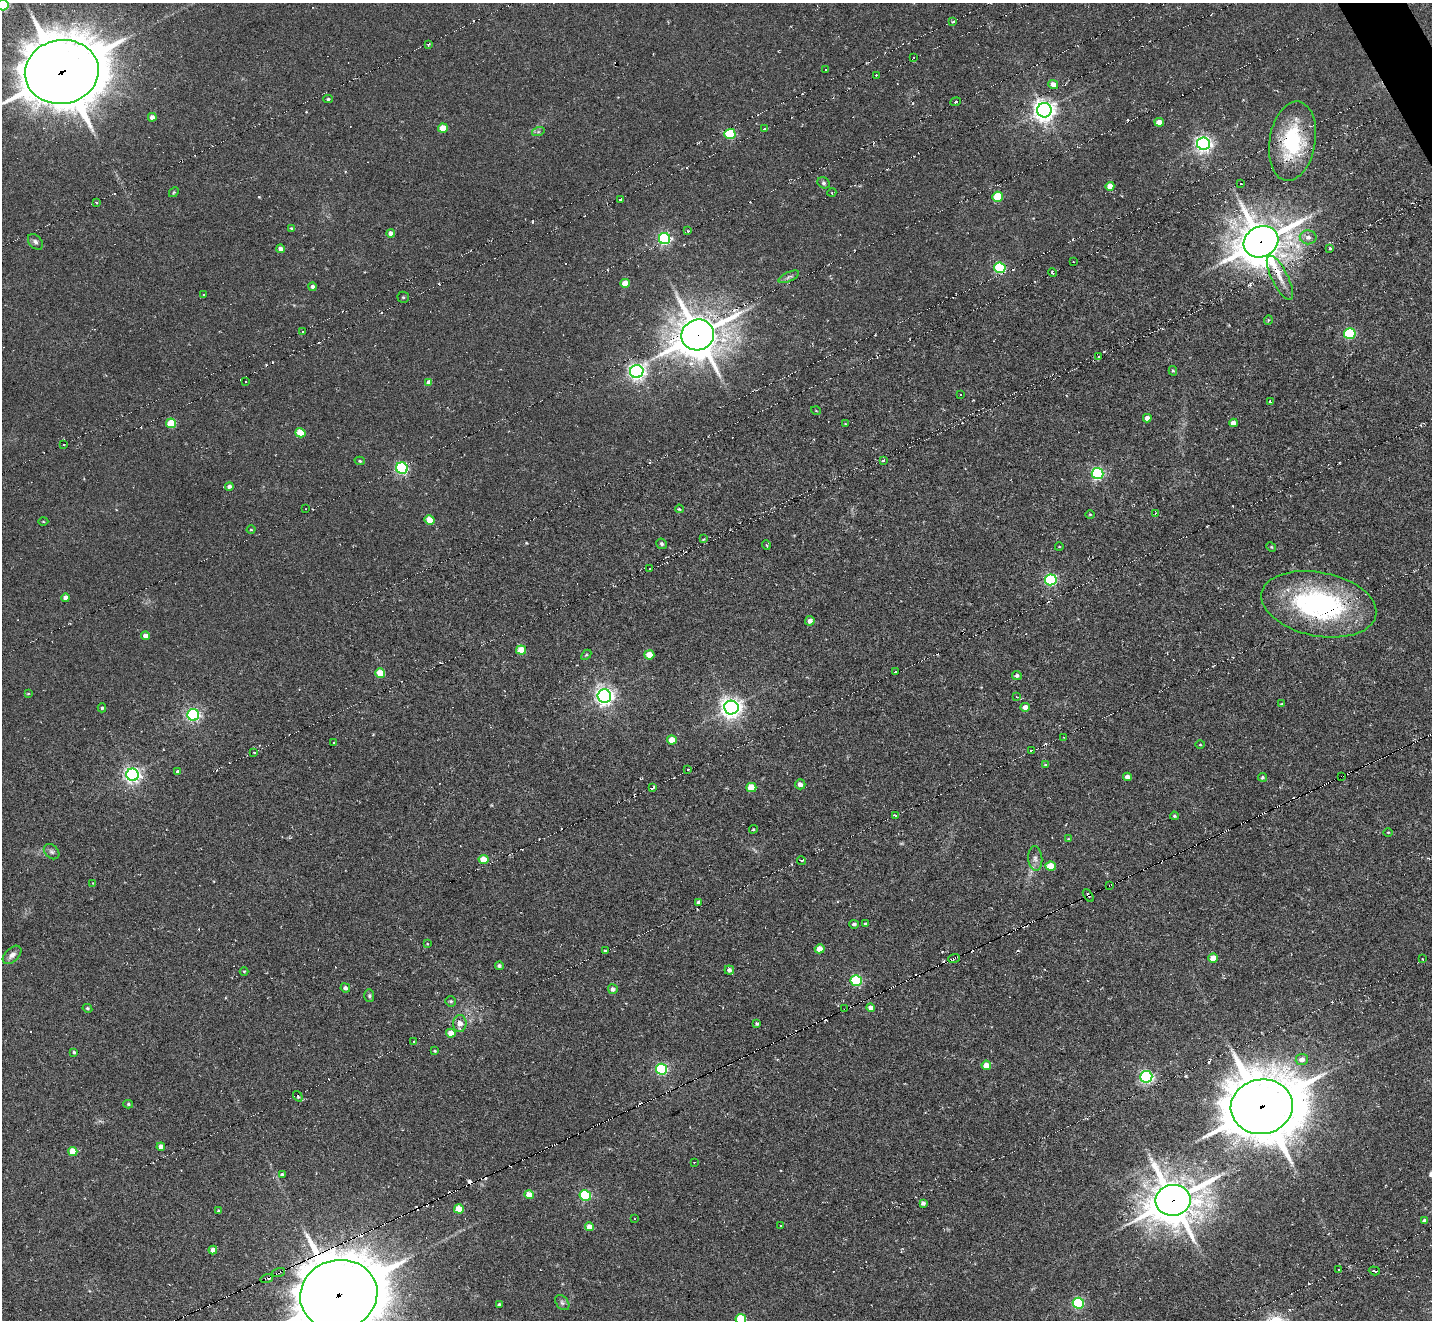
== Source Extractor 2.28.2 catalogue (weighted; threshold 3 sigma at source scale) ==
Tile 10 of 4 x 4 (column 2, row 3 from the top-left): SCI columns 1459-2888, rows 1614-2931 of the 5747 x 5738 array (HDU 1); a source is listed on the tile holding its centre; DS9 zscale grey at full resolution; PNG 1434 x 1322 px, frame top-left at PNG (2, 3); each listed source drawn as its Kron ellipse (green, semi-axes under 4 px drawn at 4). Shown black and unused: <1% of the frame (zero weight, under 6 of 11 exposures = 2% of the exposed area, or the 3 px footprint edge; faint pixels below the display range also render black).
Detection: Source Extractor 2.28.2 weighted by HDU 2 'WHT'; one run over the whole footprint, this tile lists its part. Background -0.42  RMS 0.008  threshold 0.0326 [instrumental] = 3 sigma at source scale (4.09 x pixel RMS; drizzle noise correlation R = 1.36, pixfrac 0.8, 0.05/0.05 arcsec/px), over >= 5 px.
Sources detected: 258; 70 cosmic-ray / hot-pixel residue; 1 with non-positive flux (unrankable blend fragments) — neither listed nor drawn; the other 187 listed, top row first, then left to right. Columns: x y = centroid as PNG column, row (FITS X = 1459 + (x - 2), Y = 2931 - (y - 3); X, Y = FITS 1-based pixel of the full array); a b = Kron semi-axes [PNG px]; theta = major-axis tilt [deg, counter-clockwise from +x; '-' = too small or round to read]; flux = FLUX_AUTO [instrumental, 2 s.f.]
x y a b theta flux
3 5 6 5 - 89
953 22 3 2 - 1
428 44 4 3 - 1.1
914 57 2 2 - 1.2
826 70 2 2 - 0.59
62 72 37 32 9 3900
876 75 2 2 - 0.84
1053 85 5 4 - 7.3
328 99 5 3 - 1.1
956 102 5 3 - 1.2
1044 110 7 7 - 530
152 117 4 4 - 3.7
1159 122 5 4 - 7.8
443 128 5 4 - 16
765 129 3 3 - 1.5
538 132 6 4 18 1.3
730 134 5 5 - 55
1292 141 40 23 80 59
1203 144 6 6 - 290
824 183 6 5 - 1.4
1241 184 3 2 - 1
1110 186 4 4 - 5.8
174 192 5 4 - 0.87
832 193 4 3 - 0.74
998 197 5 5 - 28
620 199 3 2 - 0.98
97 202 4 3 - 1.6
291 228 4 3 - 0.72
688 231 3 2 - 1
391 233 4 4 - 4.2
1308 237 8 7 - 3.5
664 239 5 5 - 140
35 242 9 6 -49 2.2
1261 242 18 15 29 2100
1330 248 3 3 - 1.3
281 249 4 4 - 3.9
1073 261 2 2 - 0.68
1000 268 5 5 - 63
1053 273 4 2 - 1.3
789 277 11 4 24 2
1280 278 24 8 -63 8.8
625 283 4 4 - 10
312 287 4 4 - 2.3
203 295 3 3 - 1.6
403 297 5 5 - 1.3
1268 320 5 3 - 0.68
303 332 3 2 - 0.9
1350 334 6 5 - 67
698 335 16 15 - 2000
1099 356 4 3 - 0.94
637 371 7 6 - 300
1173 371 5 4 - 0.98
245 382 3 3 - 1.2
429 382 4 4 - 5.2
960 395 3 2 - 0.8
1270 401 4 3 - 1.7
816 411 5 3 - 0.52
1147 418 4 4 - 3.7
171 423 5 5 - 24
1233 423 4 4 - 4
845 424 4 2 - 0.54
300 433 5 4 - 17
64 445 2 2 - 1.1
360 461 5 4 - 1
883 461 3 2 - 1.2
402 468 6 5 - 110
1098 474 6 5 - 120
229 486 4 4 - 2.4
305 509 2 2 - 0.46
679 509 4 3 - 0.8
1155 513 4 3 - 0.77
1090 514 4 3 - 0.61
430 520 5 4 - 14
43 522 5 3 - 0.68
251 530 4 3 - 0.58
703 539 3 2 - 0.77
661 544 5 5 - 1.3
766 545 5 3 - 0.69
1059 547 4 3 - 0.48
1271 547 5 4 - 0.88
650 569 3 2 - 0.97
1051 580 6 5 - 110
66 598 4 4 - 4.3
1319 604 58 32 -11 140
810 621 5 4 - 3.8
146 636 4 4 - 4.7
521 650 5 4 - 21
586 655 6 3 44 0.84
649 655 5 4 - 13
895 672 3 2 - 1.1
380 673 5 4 - 19
1017 675 5 4 - 1.7
28 694 4 2 - 0.54
604 696 7 6 - 350
1017 697 4 3 - 0.64
1281 704 4 4 - 0.6
731 707 7 7 - 490
1025 707 5 4 - 5.2
102 708 4 4 - 1.1
193 715 6 5 - 150
1064 737 4 2 - 0.65
672 740 5 4 - 13
333 742 3 3 - 1.2
1200 744 5 3 - 0.64
1031 750 3 3 - 1.7
254 752 3 2 - 0.76
1046 765 4 3 - 0.89
688 769 3 2 - 1
178 772 4 4 - 2.3
132 775 6 6 - 260
1342 776 3 2 - 4.2
1127 777 4 4 - 4.3
1262 777 4 4 - 1.1
800 784 5 5 - 3.2
652 788 4 2 - 2.2
751 788 5 4 - 19
895 816 4 3 - 0.96
1174 816 4 3 - 0.78
753 829 4 4 - 0.82
1388 832 5 3 - 0.61
1068 839 4 3 - 0.52
52 852 9 6 -44 2.2
484 859 5 4 - 15
1035 859 12 7 -84 3.5
802 861 4 3 - 1.2
1051 866 5 4 - 12
93 883 3 3 - 0.47
1110 885 2 2 - 3.2
1088 895 7 2 -55 1.1
699 902 3 3 - 2
854 924 4 4 - 1.7
865 924 3 3 - 1.3
427 944 3 3 - 0.55
820 949 5 4 - 10
605 951 4 3 - 1.6
12 955 11 7 44 3.7
954 958 6 3 21 13
1213 958 5 4 - 12
1422 959 3 2 - 0.73
499 966 4 4 - 1.6
729 970 4 4 - 2.6
244 971 4 3 - 0.64
856 981 5 5 - 70
345 988 5 4 - 2.5
613 989 5 5 - 2.4
369 996 6 5 - 1.2
451 1001 5 5 - 1.3
87 1008 5 4 - 1.2
871 1008 4 4 - 4.8
845 1009 3 2 - 4.8
460 1024 8 6 85 5.8
757 1024 3 3 - 1.2
451 1033 4 4 - 8.7
414 1041 3 3 - 2.3
435 1051 4 3 - 0.76
74 1052 3 3 - 1.1
1302 1060 6 5 - 4.5
986 1065 5 4 - 8.7
661 1069 5 5 - 97
1146 1077 6 6 - 170
298 1096 5 3 - 1.1
128 1104 5 4 - 1.1
1262 1107 31 27 11 4200
161 1147 4 4 - 5.1
73 1151 5 4 - 17
694 1162 3 2 - 0.42
282 1175 4 4 - 1.6
529 1195 5 4 - 9.6
585 1195 6 5 - 69
1173 1200 18 15 9 2500
923 1203 4 4 - 2.6
459 1209 5 4 - 18
219 1211 4 3 - 1.8
635 1219 2 2 - 0.45
1424 1221 4 4 - 2.2
780 1226 3 3 - 2.6
589 1227 4 4 - 6.3
213 1250 4 4 - 5.3
1339 1269 2 2 - 0.69
1374 1271 6 2 -18 1.4
279 1272 7 2 17 11
267 1278 6 3 16 11
339 1295 39 34 13 5000
562 1303 8 6 -50 1.8
1078 1303 5 5 - 83
499 1305 4 3 - 1.6
741 1319 5 5 - 36
Overlapping masked pixels (flux is a lower limit): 13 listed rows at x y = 62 72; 1261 242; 698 335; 1342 776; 1110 885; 1088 895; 954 958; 845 1009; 1262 1107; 1173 1200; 279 1272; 267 1278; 339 1295
Isophote crosses this tile's border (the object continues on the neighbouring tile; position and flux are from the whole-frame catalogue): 4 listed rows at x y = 3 5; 62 72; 339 1295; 741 1319